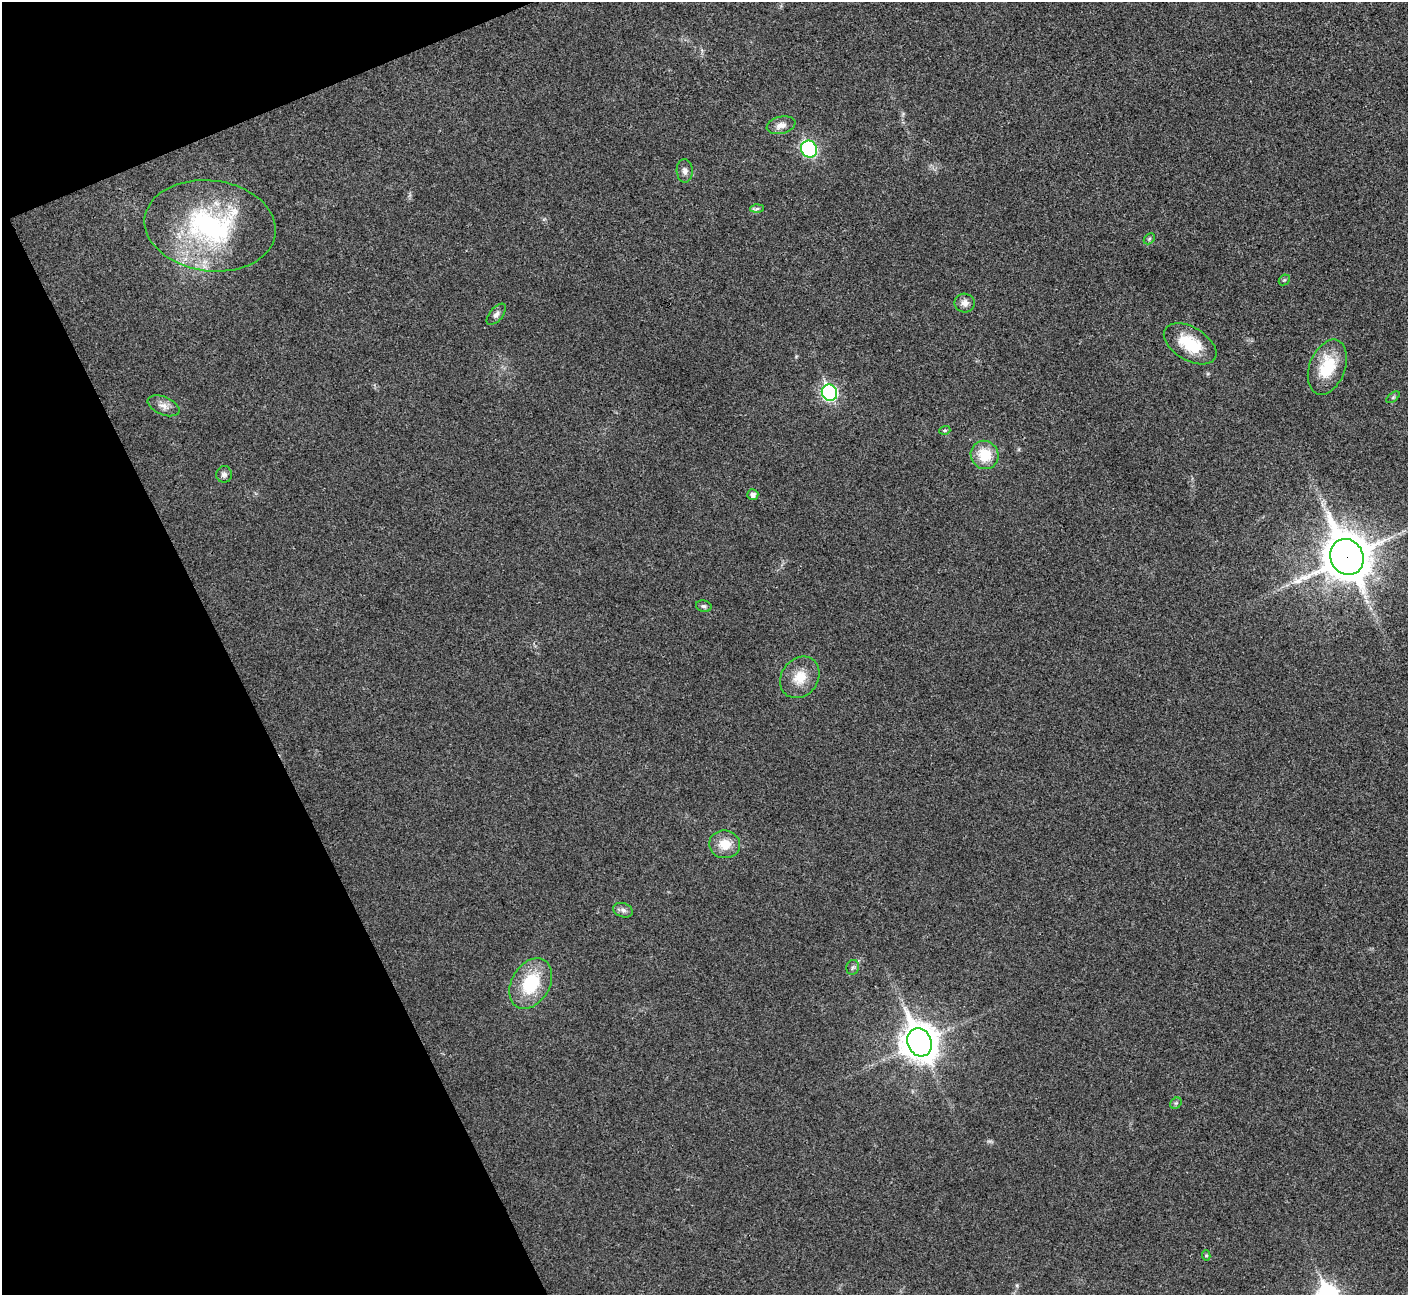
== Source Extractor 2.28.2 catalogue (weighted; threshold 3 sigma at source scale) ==
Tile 5 of 4 x 4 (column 1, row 2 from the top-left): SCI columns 3-1408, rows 2744-4036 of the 5629 x 5617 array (HDU 1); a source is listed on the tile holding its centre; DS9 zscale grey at full resolution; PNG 1410 x 1297 px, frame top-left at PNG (2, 2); each listed source drawn as its Kron ellipse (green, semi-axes under 4 px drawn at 4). Shown black and unused: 20% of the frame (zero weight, under 3 of 4 exposures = <1% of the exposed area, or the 3 px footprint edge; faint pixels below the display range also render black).
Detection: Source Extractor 2.28.2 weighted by HDU 2 'WHT'; one run over the whole footprint, this tile lists its part. Background 0.0221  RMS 0.0053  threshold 0.0239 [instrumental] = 3 sigma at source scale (4.5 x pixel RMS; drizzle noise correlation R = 1.50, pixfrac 1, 0.05/0.05 arcsec/px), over >= 5 px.
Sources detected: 28; all 28 listed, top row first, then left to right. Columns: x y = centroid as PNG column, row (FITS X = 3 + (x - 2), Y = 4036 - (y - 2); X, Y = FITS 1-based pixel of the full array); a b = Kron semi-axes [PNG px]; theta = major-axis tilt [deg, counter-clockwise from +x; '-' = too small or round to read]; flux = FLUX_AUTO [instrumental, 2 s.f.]
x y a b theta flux
781 125 14 8 13 3.9
809 149 9 7 -63 60
685 171 11 8 -86 2.4
757 209 7 4 2 1
210 226 66 45 -7 93
1149 239 6 4 46 0.9
1284 280 6 4 43 0.8
965 303 10 9 - 3.3
496 314 13 6 50 2.3
1190 344 29 16 -31 20
1327 367 29 18 69 21
829 393 8 7 - 98
1393 397 8 4 37 0.91
163 406 17 9 -23 4
945 430 5 3 - 0.67
985 455 14 13 - 14
224 474 8 8 - 1.9
753 495 5 5 - 2.2
1347 557 18 16 -62 1900
704 606 8 5 -12 1.3
800 677 22 18 54 11
725 844 15 14 - 8.9
623 910 10 7 -19 2
853 967 7 6 - 1.3
531 983 27 19 59 27
920 1042 14 12 -64 980
1176 1103 6 5 - 0.93
1206 1255 5 4 - 0.78
Overlapping masked pixels (flux is a lower limit): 1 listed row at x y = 1347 557